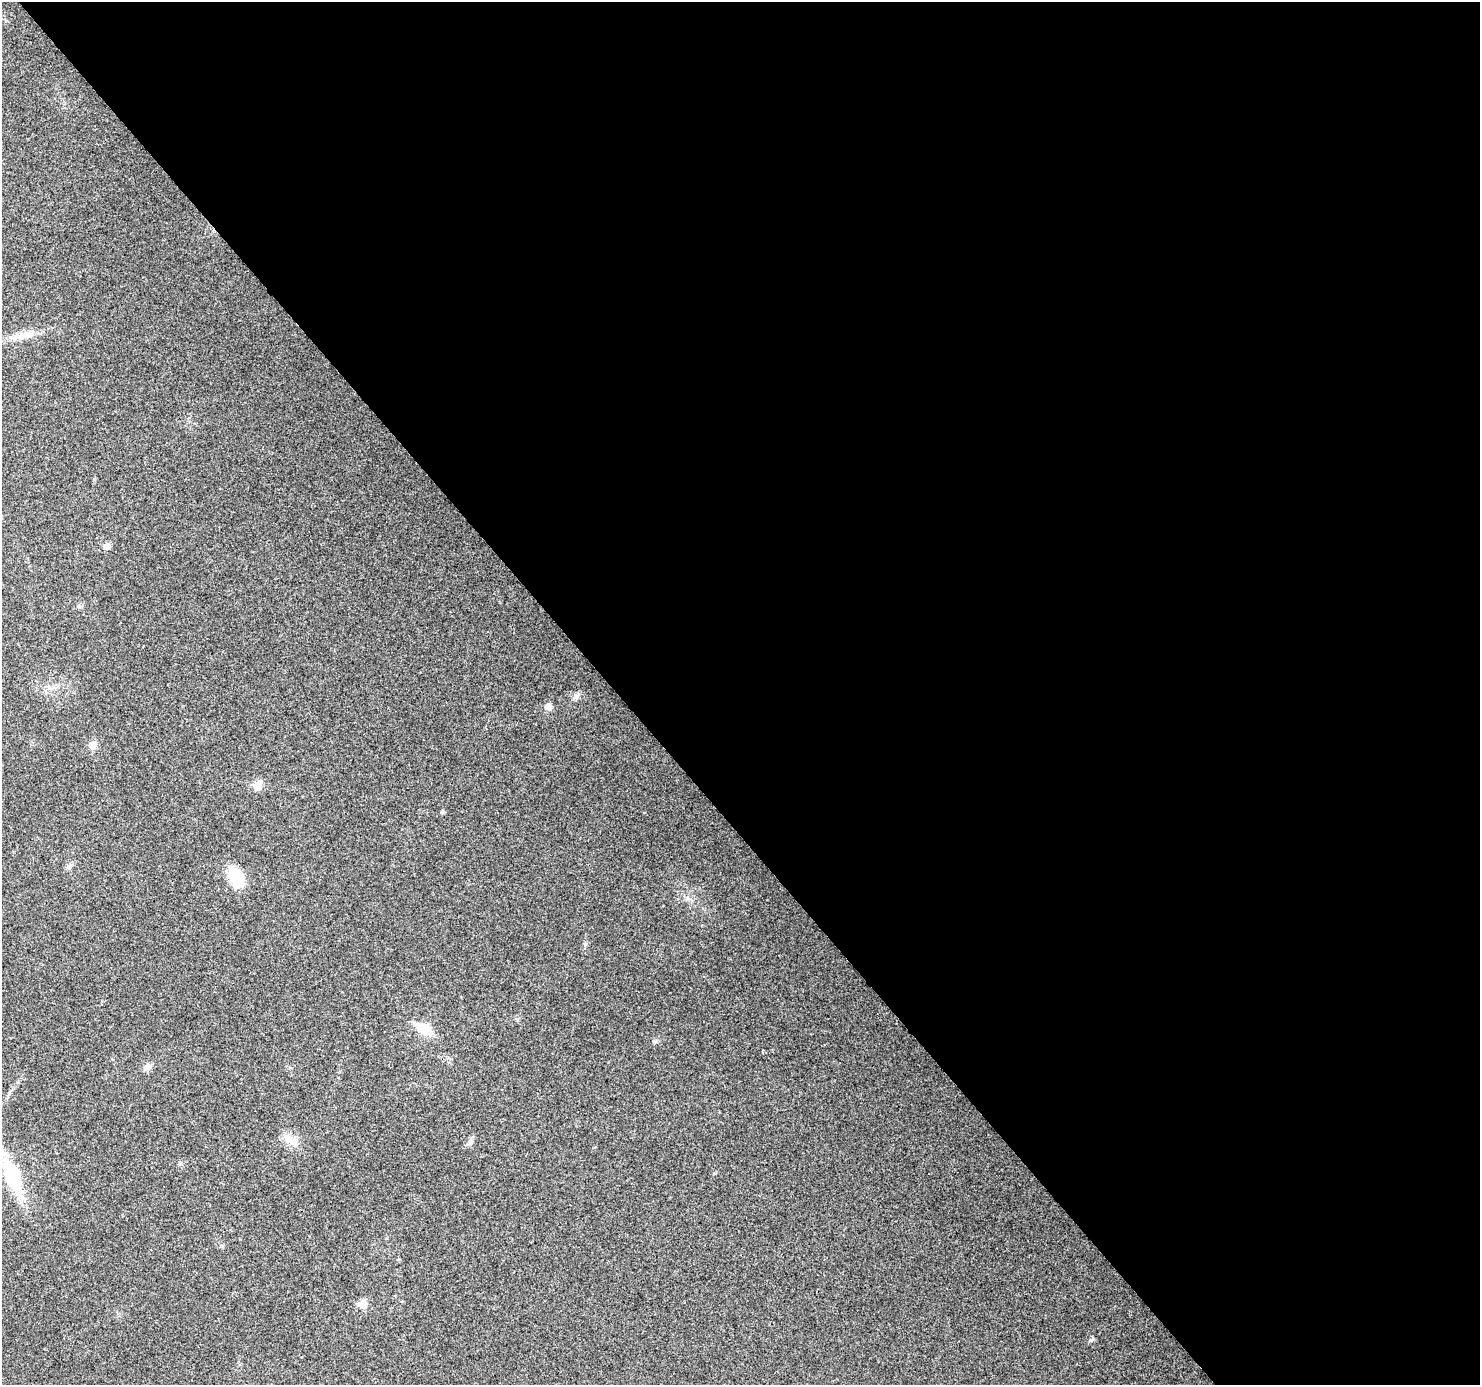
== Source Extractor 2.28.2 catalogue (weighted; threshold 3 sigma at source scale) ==
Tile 8 of 4 x 4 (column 4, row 2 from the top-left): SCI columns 4521-5998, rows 2981-4363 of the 6079 x 6019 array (HDU 1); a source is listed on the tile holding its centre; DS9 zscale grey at full resolution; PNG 1482 x 1387 px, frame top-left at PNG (2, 2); no overlay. Shown black and unused: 58% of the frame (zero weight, under 3 of 4 exposures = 7% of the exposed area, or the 3 px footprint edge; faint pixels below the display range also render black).
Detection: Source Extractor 2.28.2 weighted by HDU 2 'WHT'; one run over the whole footprint, this tile lists its part. Background 0.0798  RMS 0.0076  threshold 0.0343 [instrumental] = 3 sigma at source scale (4.5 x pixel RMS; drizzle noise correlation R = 1.50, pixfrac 1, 0.0396/0.0396 arcsec/px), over >= 5 px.
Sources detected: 17; all 17 listed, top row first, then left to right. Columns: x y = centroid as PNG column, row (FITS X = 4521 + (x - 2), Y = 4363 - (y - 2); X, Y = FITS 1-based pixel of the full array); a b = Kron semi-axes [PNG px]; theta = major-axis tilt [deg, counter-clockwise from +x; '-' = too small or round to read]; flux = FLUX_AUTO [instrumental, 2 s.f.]
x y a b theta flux
21 336 21 7 15 7.7
107 546 5 5 - 10
576 697 8 7 - 2.5
548 706 9 8 - 3.4
93 745 10 9 - 4.4
258 785 11 10 - 5.8
442 812 4 4 - 1.7
69 866 8 6 55 2.4
236 877 22 14 -61 23
585 944 6 4 -71 1.1
424 1029 18 9 -33 17
148 1067 9 8 - 3.9
291 1140 21 10 -35 8.9
470 1143 9 4 -82 1.8
12 1176 36 15 -69 49
363 1304 9 8 - 7
1092 1339 6 4 71 1.1
Unlisted compact peaks at least as high as the median listed source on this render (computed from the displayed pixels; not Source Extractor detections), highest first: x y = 655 1041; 715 1173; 517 1020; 94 479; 180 1163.